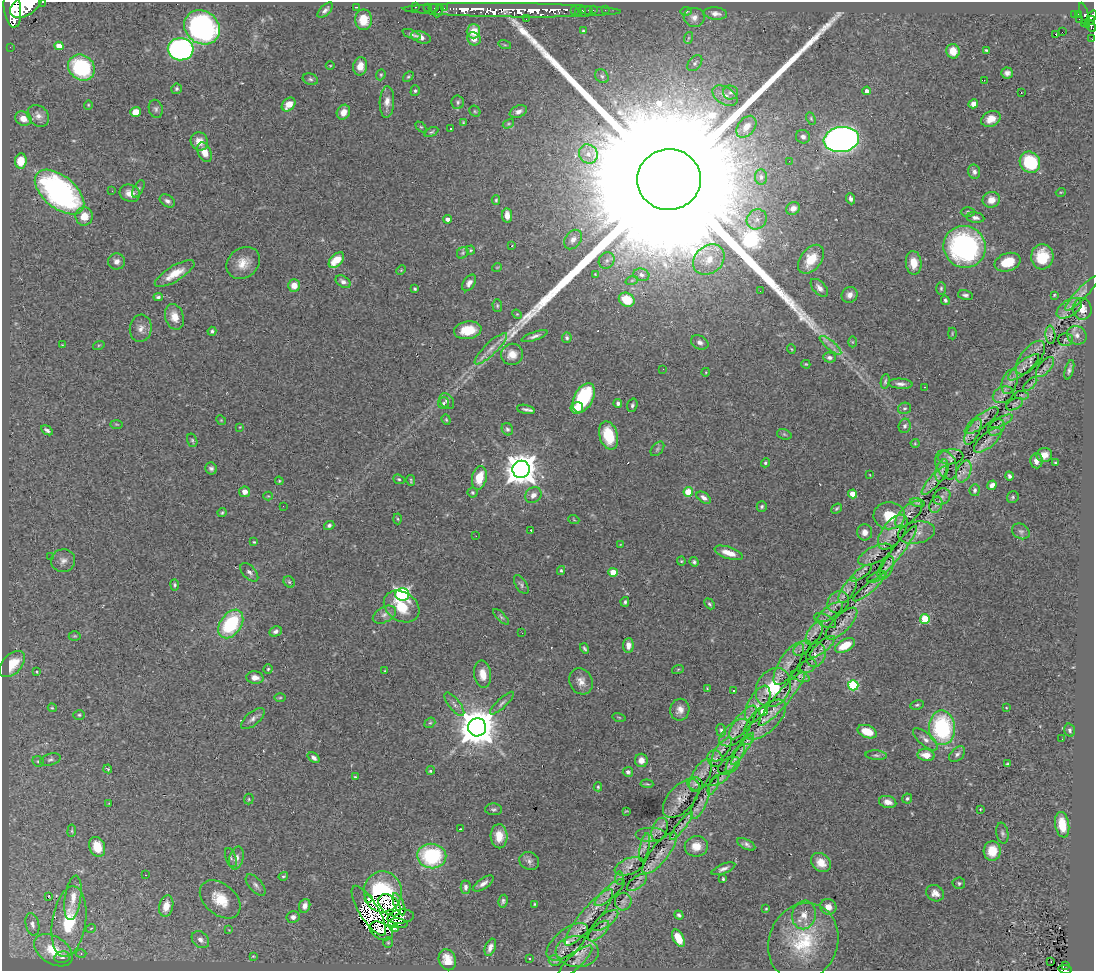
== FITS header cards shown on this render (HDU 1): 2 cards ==
NAXIS1  =                 1092
NAXIS2  =                  969

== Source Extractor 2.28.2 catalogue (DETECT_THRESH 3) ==
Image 1092 x 969 px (HDU 1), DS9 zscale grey, 1 PNG px = 1 image px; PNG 1096 x 973 px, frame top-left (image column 1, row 969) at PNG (2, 2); each listed source drawn as its Kron ellipse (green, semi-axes under 4 px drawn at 4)
Background 0.862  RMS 0.043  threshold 0.13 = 3 sigma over >= 5 px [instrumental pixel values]
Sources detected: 447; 3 with non-positive FLUX_AUTO (blend fragments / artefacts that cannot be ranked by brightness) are neither listed nor drawn; the other 444 listed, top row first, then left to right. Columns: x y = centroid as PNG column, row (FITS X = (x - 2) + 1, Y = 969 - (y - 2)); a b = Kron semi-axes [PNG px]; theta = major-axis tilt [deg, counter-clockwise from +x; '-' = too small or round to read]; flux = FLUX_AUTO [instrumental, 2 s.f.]
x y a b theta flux
42 2 4 2 - 50
26 5 17 10 34 4100
357 7 3 2 - 2.5
416 7 3 2 - 14
427 8 2 2 - 8.8
433 8 5 2 - 15
444 8 2 2 - 13
12 9 19 8 -83 4600
325 10 10 5 45 10
512 10 109 7 -1 10000
574 10 3 2 - 190
583 10 3 3 - 32
588 10 2 2 - 7.1
593 10 2 2 - 8.1
605 10 2 2 - 10
439 11 6 3 63 62
686 11 5 3 - 3.2
578 12 4 2 - 11
716 13 11 6 -6 15
1074 14 4 3 - 18
1079 14 4 3 - 84
1085 15 13 4 -74 180
1092 16 6 4 57 210
694 17 10 9 - 17
526 19 2 2 - 3
1079 19 2 2 - 6.5
363 20 10 8 90 59
1090 20 5 3 - 200
1084 23 4 3 - 32
1091 25 7 4 -59 240
202 27 19 16 -37 760
473 31 7 7 - 48
583 31 3 3 - 3.4
1062 32 2 2 - 690
411 34 9 4 -22 5.9
1056 34 3 3 - 25
421 37 10 5 -19 16
688 38 6 4 70 3.6
474 39 7 6 - 17
1092 39 2 2 - 4.1
505 45 6 4 -17 4
59 46 4 4 - 59
10 47 2 2 - 9.4
181 49 13 11 -3 840
986 50 3 3 - 3.5
953 51 7 6 - 43
695 63 9 6 50 7.6
330 65 4 3 - 2.2
360 66 9 7 80 32
81 68 14 12 -40 290
1007 73 6 5 - 12
381 75 6 4 70 4.2
602 76 7 6 - 9.2
408 77 6 4 40 4
310 79 8 5 -19 6.7
984 80 2 2 - 1.9
176 89 5 5 - 5.5
415 91 5 4 - 5.1
867 91 4 4 - 16
730 92 7 7 - 9.7
1021 93 2 2 - 2.4
725 96 14 8 -31 24
387 102 16 7 87 24
458 102 7 6 - 6.1
289 104 8 5 45 38
973 104 5 4 - 19
88 105 5 4 - 3.2
156 109 9 7 -75 9.1
475 111 6 5 - 4.3
518 111 9 5 23 13
136 112 5 5 - 38
343 112 8 6 62 27
38 116 12 9 -45 19
811 118 6 4 -64 3.8
23 119 8 7 - 24
991 119 10 7 25 36
463 122 3 3 - 2.4
508 124 6 4 31 3.8
421 127 6 4 -43 3.6
746 127 12 8 51 31
451 129 3 3 - 7.7
431 132 7 4 27 4.9
803 137 7 6 - 10
841 140 18 12 7 2500
199 141 9 8 - 26
204 152 10 6 -67 28
588 154 10 9 - 22
21 161 7 6 - 55
789 161 2 2 - 2.8
1030 162 11 9 -52 190
974 172 7 6 - 10
761 177 8 6 -90 8.6
669 180 32 30 8 590000
138 189 9 5 61 6.2
112 191 2 2 - 20
59 192 29 16 -40 790
1061 192 5 3 - 2.7
130 193 10 8 -19 25
851 199 6 4 -68 8.8
496 200 5 4 - 3.9
991 200 9 8 - 31
167 201 8 5 -33 11
793 208 7 6 - 16
968 212 7 4 2 5.4
507 215 7 5 -82 22
84 216 9 8 - 43
975 218 9 5 -9 12
448 219 4 3 - 20
757 219 11 9 44 23
573 240 11 7 53 20
512 246 3 3 - 4.4
965 247 21 20 - 620
471 250 4 4 - 3.5
463 253 6 5 - 4.7
1042 257 12 11 - 76
709 259 17 13 40 58
811 259 16 10 52 65
336 260 9 5 47 66
607 260 8 7 - 12
117 261 8 8 - 16
1008 262 13 9 20 68
243 263 18 14 38 47
914 263 12 8 -85 39
497 267 5 3 - 2.3
401 270 5 3 - 2.7
175 274 23 7 31 54
595 274 4 3 - 2.2
641 275 8 6 -16 11
632 280 6 4 19 4.4
343 282 8 5 -33 12
469 283 9 6 57 16
294 285 6 6 - 35
819 288 11 6 -47 16
941 288 6 5 - 4.9
415 289 4 3 - 4.3
760 291 2 2 - 2.6
1082 293 23 5 46 20
850 295 8 7 - 17
965 295 8 5 -12 8.2
1054 295 4 3 - 2.7
158 297 5 3 - 5.8
627 300 8 7 - 68
945 300 5 4 - 5.9
497 306 6 5 - 4.8
1069 308 14 8 34 19
1082 309 11 9 -85 26
517 314 5 4 - 3.2
174 317 13 9 -74 32
141 328 14 11 82 21
468 330 14 8 10 67
212 331 4 4 - 6.1
952 333 6 3 -90 2.6
1050 335 9 5 -85 6.7
1077 335 10 9 - 20
534 336 14 4 19 12
567 338 5 5 - 5.6
1065 340 7 6 - 6
700 342 9 6 -26 12
852 342 5 3 - 2.8
62 345 3 3 - 2
99 345 6 4 18 3.2
830 345 13 4 -40 15
491 349 22 6 44 31
791 349 5 3 - 2.6
512 354 11 10 - 31
829 357 6 5 - 9.4
1030 358 20 9 52 24
806 364 5 3 - 3
1024 367 19 6 39 20
1045 367 12 6 50 9.8
663 369 3 2 - 3.7
1069 370 10 4 75 8.7
706 372 4 3 - 2.3
885 381 7 4 78 5.4
1010 382 13 7 73 17
900 384 12 5 -4 13
1030 384 9 3 45 6
925 387 3 2 - 4.5
1003 395 11 7 25 11
1022 395 7 3 -5 3.5
584 398 16 9 63 230
447 401 9 6 -54 9
443 403 6 5 - 5.7
618 403 4 4 - 7.1
1015 404 9 5 28 5.1
632 405 7 5 73 6
577 408 6 6 - 37
904 408 6 5 - 5.9
526 409 9 4 -12 9.7
221 420 5 4 - 3.2
446 420 5 4 - 3.6
982 421 20 6 36 17
1001 421 12 4 26 7.6
116 424 6 3 -1 3.3
905 426 7 6 - 7.4
240 427 3 2 - 2
996 428 9 7 39 8.4
507 429 6 5 - 6.9
47 430 6 4 -32 8.2
973 432 14 6 63 14
784 434 7 5 -19 6.2
608 435 14 9 -73 92
192 440 7 5 -75 5.2
988 440 17 7 40 19
915 443 4 4 - 2.9
657 449 8 5 49 6.4
1044 455 8 7 - 24
951 457 12 7 6 13
1036 461 7 6 - 14
765 463 5 4 - 4.5
1055 463 3 3 - 4.1
946 465 15 10 -67 19
211 468 6 5 - 8.2
521 469 8 8 - 5700
942 470 11 6 74 10
964 472 11 7 67 17
870 475 3 2 - 1.8
1009 476 4 3 - 7.4
479 478 12 7 78 62
399 479 6 4 -21 4.4
934 480 18 5 49 15
279 481 4 3 - 2.8
411 481 5 3 - 3.6
992 485 5 4 - 14
975 490 6 5 - 6.6
245 492 5 5 - 21
472 492 5 5 - 4.5
688 492 5 4 - 120
853 494 4 4 - 48
533 495 9 7 41 16
268 496 4 4 - 3
942 497 9 7 39 10
1013 497 6 5 - 5
704 498 8 5 -35 13
917 503 7 3 -13 3.9
936 505 8 6 68 10
283 506 2 2 - 19
762 506 5 5 - 5.3
837 509 6 4 40 4.7
222 513 5 3 - 4.1
909 514 17 8 43 18
889 516 16 13 -3 87
398 519 5 3 - 3
574 520 5 3 - 2.5
329 525 5 4 - 6.7
531 530 2 2 - 1.5
1021 531 9 7 -32 9
865 532 8 7 - 19
893 532 20 10 53 28
917 533 18 11 11 23
476 536 2 2 - 2.3
254 542 4 4 - 3.2
620 545 4 2 - 1.9
898 550 30 5 54 24
729 553 15 6 -19 38
875 555 18 8 26 15
51 557 2 2 - 1.6
63 561 12 11 - 19
681 561 4 4 - 3
694 562 5 4 - 5.3
886 568 13 6 64 14
561 570 4 4 - 4.7
249 572 11 6 -47 11
613 572 4 4 - 67
861 573 12 5 35 8.4
877 577 10 4 24 7.6
289 582 6 5 - 5.6
175 585 5 4 - 4.7
521 585 10 5 -57 7.5
868 589 18 5 39 13
848 590 14 6 59 15
402 594 6 6 - 680
625 602 5 3 - 4.9
838 602 12 10 50 16
710 604 6 4 -49 4.8
402 607 19 14 -33 92
830 612 15 6 35 15
384 615 12 7 28 17
501 617 10 4 -44 6.1
925 619 5 5 - 160
825 621 12 6 -26 8.8
231 624 16 10 55 220
842 624 21 8 46 22
276 631 6 5 - 9.2
522 633 2 2 - 1.7
814 633 13 6 58 14
75 636 6 5 - 4.2
628 645 7 5 86 19
845 645 11 6 29 62
822 647 16 5 40 15
584 648 5 4 - 5
802 648 10 6 33 7.2
816 655 12 9 73 16
12 664 15 9 47 78
789 664 24 9 58 30
808 666 9 6 28 8.9
268 669 4 4 - 4.4
678 669 6 3 20 3
385 671 3 2 - 2.7
37 672 4 3 - 2.8
483 674 14 8 -82 35
800 676 9 5 -20 5.7
255 678 8 6 -5 20
581 681 13 11 -63 25
853 685 5 5 - 250
773 687 21 16 58 120
707 688 3 3 - 2.1
733 690 3 2 - 3
280 698 6 4 1 3.7
782 699 35 7 50 48
502 703 16 4 43 10
454 704 14 5 -52 13
758 704 20 9 62 29
917 705 7 4 10 5.1
52 708 4 4 - 3.4
1006 708 3 2 - 1.9
680 710 11 9 80 21
763 711 4 4 - 90
79 715 6 5 - 4.7
619 717 7 3 -14 2.6
253 719 14 6 40 14
765 720 26 12 43 44
743 722 20 7 53 27
430 723 6 4 39 4.8
477 727 9 9 - 9200
942 728 17 13 -88 320
721 730 6 4 -82 7.1
1070 730 6 5 - 6.9
867 732 10 6 -20 60
735 733 18 9 38 22
925 739 15 6 -41 16
1062 739 2 2 - 2.9
748 740 6 3 18 3.8
742 749 19 4 56 17
722 750 14 6 52 15
957 754 9 6 44 10
876 755 11 4 -4 7.1
926 755 8 6 -8 37
314 758 6 4 -39 12
735 758 15 5 57 14
715 759 8 7 - 10
50 760 10 5 16 8.5
641 760 7 6 - 20
38 761 6 5 - 5.2
1007 764 4 3 - 3.4
729 766 12 7 31 13
108 769 4 3 - 3.5
431 770 4 3 - 7.9
628 772 5 5 - 7
701 776 18 8 61 22
355 777 3 3 - 2.9
720 779 11 4 32 6.7
647 784 6 2 -5 3.5
695 784 8 6 -21 8
713 785 10 4 68 6.7
598 787 4 4 - 3.5
681 798 23 12 47 31
249 799 5 5 - 3.5
907 799 5 5 - 5.4
700 802 18 6 66 17
888 802 9 6 -14 23
109 803 3 2 - 2.1
494 809 8 6 -4 7.2
980 809 3 2 - 2.3
626 811 4 2 - 2.3
1062 825 13 7 -80 57
681 826 17 3 52 12
461 829 3 2 - 2.6
660 829 12 7 70 9.7
72 831 6 3 83 3.3
1002 833 10 6 -80 8.3
651 835 15 7 0 13
499 836 12 8 -87 46
746 844 10 5 -27 9.8
696 846 11 10 - 38
97 847 10 7 -70 62
644 847 14 5 78 11
992 851 10 8 85 54
660 853 25 8 52 31
432 856 14 12 -8 260
231 858 10 5 -72 7.3
236 858 11 7 74 17
529 861 10 8 -28 12
821 863 11 8 -41 37
629 866 15 8 21 13
723 869 13 4 22 12
145 875 3 2 - 2.7
283 876 5 3 - 3.6
620 878 7 4 90 6
723 879 4 3 - 4.1
483 883 12 5 35 14
637 883 12 6 37 11
959 883 6 5 - 5.7
256 885 13 6 -49 12
466 887 7 5 88 12
383 892 20 19 - 280
610 892 19 6 42 17
935 893 9 8 - 24
48 897 3 2 - 24
73 898 22 8 82 39
368 898 3 3 - 5.6
220 899 23 15 -40 78
503 901 6 4 79 7
623 902 9 8 - 11
399 904 12 5 -67 14
535 904 4 3 - 3.1
390 905 13 9 -43 21
166 906 11 7 77 43
305 906 7 5 68 17
828 907 8 7 - 25
766 909 3 2 - 2.8
369 911 28 9 -58 21
679 915 5 4 - 6.1
804 915 14 11 79 37
293 917 6 6 - 13
401 917 13 7 7 18
589 917 36 9 50 46
605 920 15 6 37 13
69 922 36 16 81 160
398 923 10 5 -4 2.6
32 924 11 6 -77 14
91 928 5 3 - 2.6
395 929 4 2 - 1.6
229 930 4 4 - 2.8
381 931 12 8 -31 3.4
599 931 13 6 44 15
678 938 9 5 -62 50
200 940 10 7 -43 17
388 942 5 5 - 4
567 942 25 12 40 45
803 942 40 34 66 220
490 947 9 5 69 15
53 950 21 13 -32 80
577 952 21 15 -4 46
81 954 5 3 - 3.1
253 956 4 4 - 2.8
62 957 8 5 11 7.8
530 959 3 3 - 6.9
447 960 11 8 -70 37
555 961 6 5 - 4.4
575 962 22 7 43 16
1051 962 3 2 - 3.3
1065 965 3 2 - 8.5
1065 969 7 3 -8 31
At the frame edge (FLAGS 8, measured only in part): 6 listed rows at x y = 42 2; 26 5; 12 9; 1092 16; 1092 39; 1065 969
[3 non-positive-flux detections neither listed nor drawn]